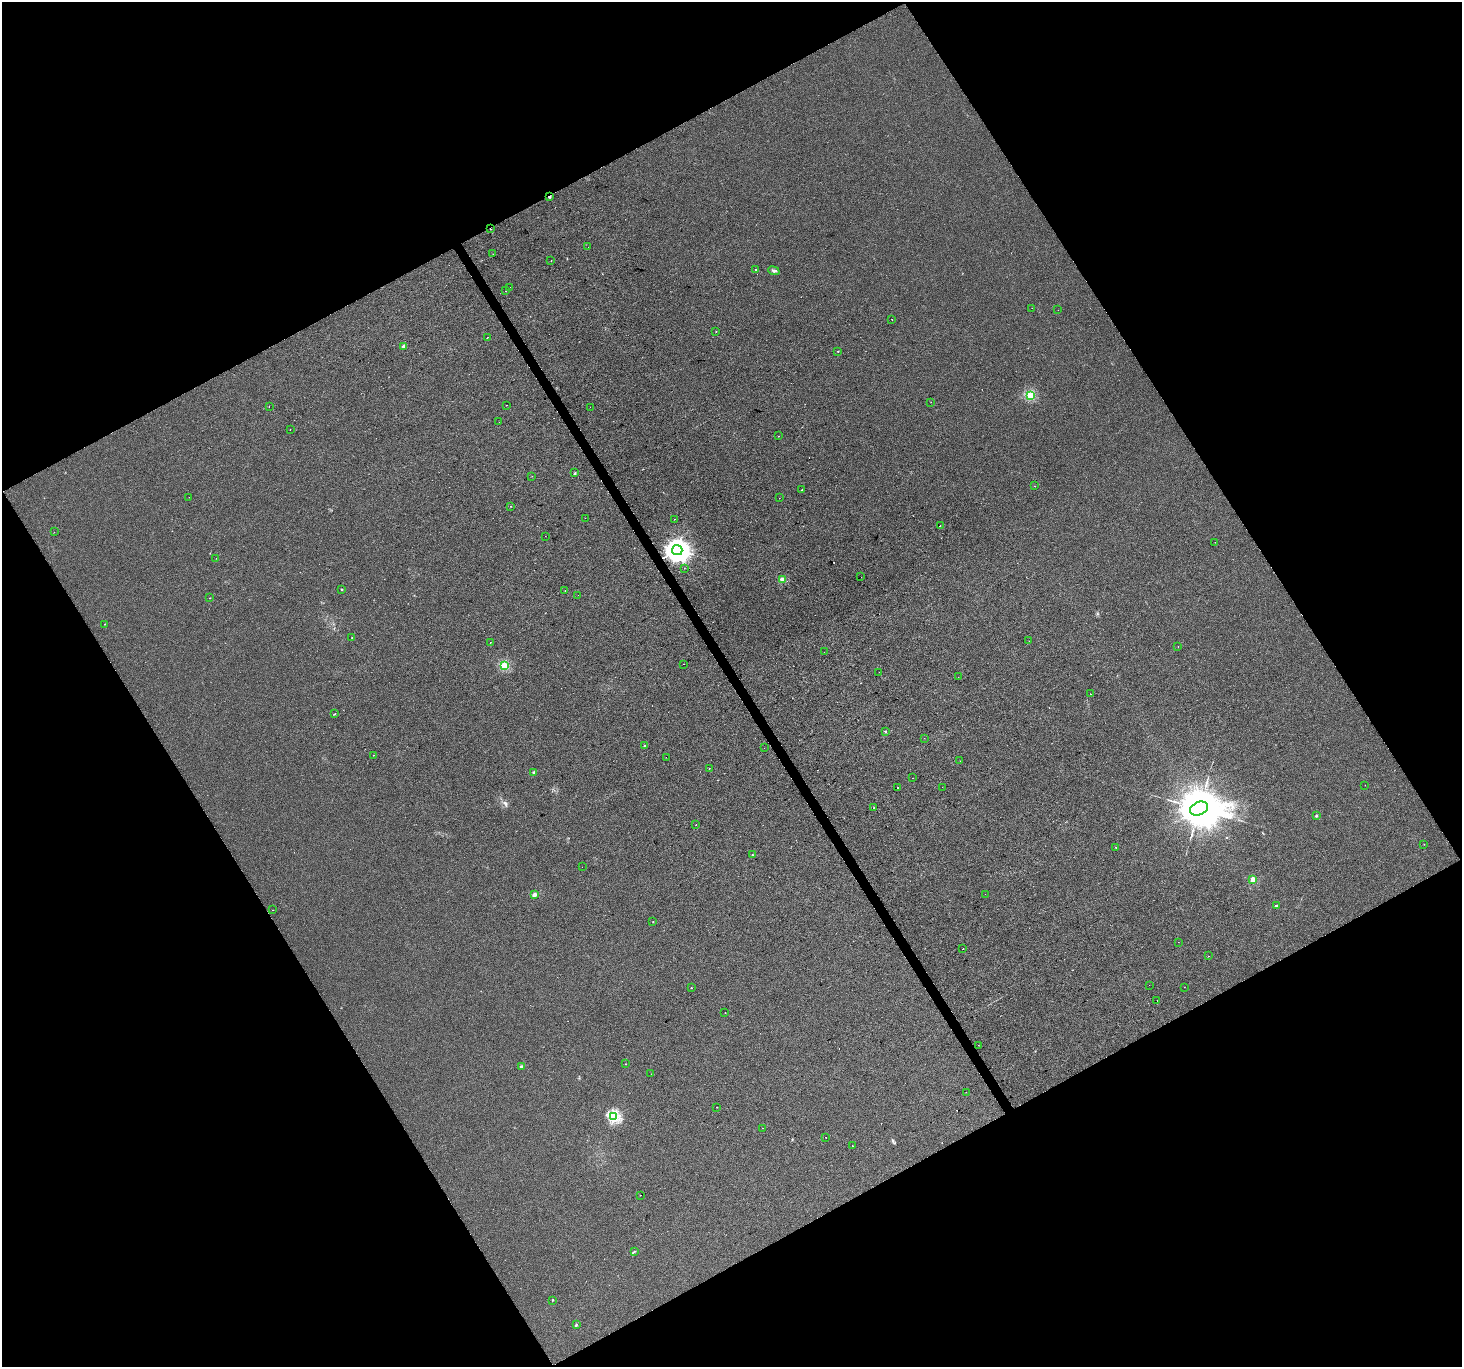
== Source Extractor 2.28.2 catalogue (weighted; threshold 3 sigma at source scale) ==
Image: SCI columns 1-5840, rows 111-5569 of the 5842 x 5741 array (HDU 1 of 3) = the unmasked area's bounding box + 8 px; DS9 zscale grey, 4 x 4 block average (1 PNG px = mean of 4 x 4 image px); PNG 1464 x 1369 px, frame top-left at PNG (2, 2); each listed source drawn as its Kron ellipse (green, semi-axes under 4 px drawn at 4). Shown black and unused: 47% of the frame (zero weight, under 2 of 3 exposures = <1% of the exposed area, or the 3 px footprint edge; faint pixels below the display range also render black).
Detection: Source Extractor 2.28.2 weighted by HDU 2 'WHT'. Background 0.00199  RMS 0.0047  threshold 0.0214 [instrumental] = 3 sigma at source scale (4.5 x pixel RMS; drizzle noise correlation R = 1.50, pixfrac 1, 0.0396/0.0396 arcsec/px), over >= 5 px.
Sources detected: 122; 1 too faint to see at this stretch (4 x 4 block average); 12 cosmic-ray / hot-pixel residue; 2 long thin detections or spike segments (spike, bleed or trail) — neither listed nor drawn; the other 107 listed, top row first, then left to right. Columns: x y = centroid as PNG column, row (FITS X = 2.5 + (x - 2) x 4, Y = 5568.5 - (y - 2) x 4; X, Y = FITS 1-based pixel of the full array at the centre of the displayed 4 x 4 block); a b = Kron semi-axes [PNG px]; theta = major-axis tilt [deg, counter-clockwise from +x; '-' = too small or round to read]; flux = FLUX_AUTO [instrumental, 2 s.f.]
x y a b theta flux
549 197 3 2 - 3.4
491 229 2 2 - 3
588 247 2 2 - 0.59
493 254 2 2 - 0.41
551 261 2 2 - 0.93
756 270 2 2 - 4.2
774 271 6 3 -22 6.1
510 287 2 2 - 1.2
506 291 2 2 - 1.6
1032 308 2 2 - 1.6
1058 310 2 2 - 1.3
892 319 2 2 - 5.5
716 332 2 2 - 1.7
488 337 2 2 - 0.57
403 346 2 2 - 21
838 351 2 2 - 3
1030 395 2 2 - 190
931 402 2 2 - 0.69
506 405 2 2 - 0.61
269 406 2 2 - 0.63
590 407 2 2 - 1.1
499 422 2 2 - 0.68
290 429 2 2 - 1.4
779 436 2 2 - 2.5
575 473 3 2 - 2.6
532 476 2 2 - 0.64
1035 486 2 2 - 3.8
802 490 2 2 - 0.94
189 497 2 2 - 0.43
779 498 2 2 - 0.65
511 506 2 2 - 0.51
585 518 2 2 - 1.3
674 519 2 2 - 0.74
940 526 2 2 - 1.1
54 532 2 2 - 0.42
546 536 2 2 - 0.45
1215 542 2 2 - 1
677 550 5 5 - 3400
216 558 2 2 - 0.45
684 568 2 2 - 1.4
861 577 2 2 - 0.9
782 579 2 2 - 55
342 589 2 2 - 6.2
565 590 2 2 - 0.78
578 595 2 2 - 0.74
210 598 2 2 - 2
105 624 2 2 - 0.94
352 638 2 2 - 0.7
1029 641 2 2 - 0.98
490 642 2 2 - 1.4
1178 646 2 2 - 6.4
824 652 2 2 - 0.4
684 664 2 2 - 0.45
504 665 2 2 - 190
879 672 2 2 - 0.64
958 677 2 2 - 0.95
1090 694 2 2 - 5
335 714 2 2 - 1.2
885 731 2 2 - 3.5
924 738 2 2 - 1.1
644 745 2 2 - 1.2
764 748 2 2 - 0.54
373 755 2 2 - 1
666 757 2 2 - 1.2
960 761 2 2 - 0.68
709 768 2 2 - 0.9
534 772 2 2 - 5.6
912 778 2 2 - 1.1
1365 785 2 2 - 0.78
942 787 2 2 - 0.4
898 788 2 2 - 9.4
874 808 2 2 - 1.1
1199 809 9 6 22 21000
1316 816 2 2 - 11
696 825 2 2 - 1
1424 844 2 2 - 0.85
1116 847 2 2 - 1.4
752 855 2 2 - 2.5
582 867 2 2 - 0.69
1253 879 2 2 - 78
985 894 2 2 - 4.3
534 895 2 2 - 38
1276 905 3 2 - 3.4
273 910 2 2 - 0.56
653 922 2 2 - 1
1178 942 2 2 - 2.2
963 949 2 2 - 4.4
1209 956 2 2 - 0.55
1149 985 2 2 - 0.97
1184 987 2 2 - 0.39
691 988 2 2 - 1.4
1157 1001 2 2 - 2.4
725 1012 2 2 - 0.44
978 1045 2 2 - 0.58
625 1064 2 2 - 1.4
522 1067 2 2 - 32
651 1074 2 2 - 0.36
966 1092 2 2 - 0.63
717 1107 2 2 - 1.5
614 1116 2 2 - 420
762 1128 2 2 - 1.5
826 1137 2 2 - 2.9
852 1145 2 2 - 1.5
640 1195 2 2 - 4.1
634 1251 4 2 - 3.2
552 1300 2 2 - 3.9
576 1325 3 2 - 3.2
Overlapping masked pixels (flux is a lower limit): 3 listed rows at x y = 549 197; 491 229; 677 550
Diffuse or blended objects may show on this block-average render without a row.